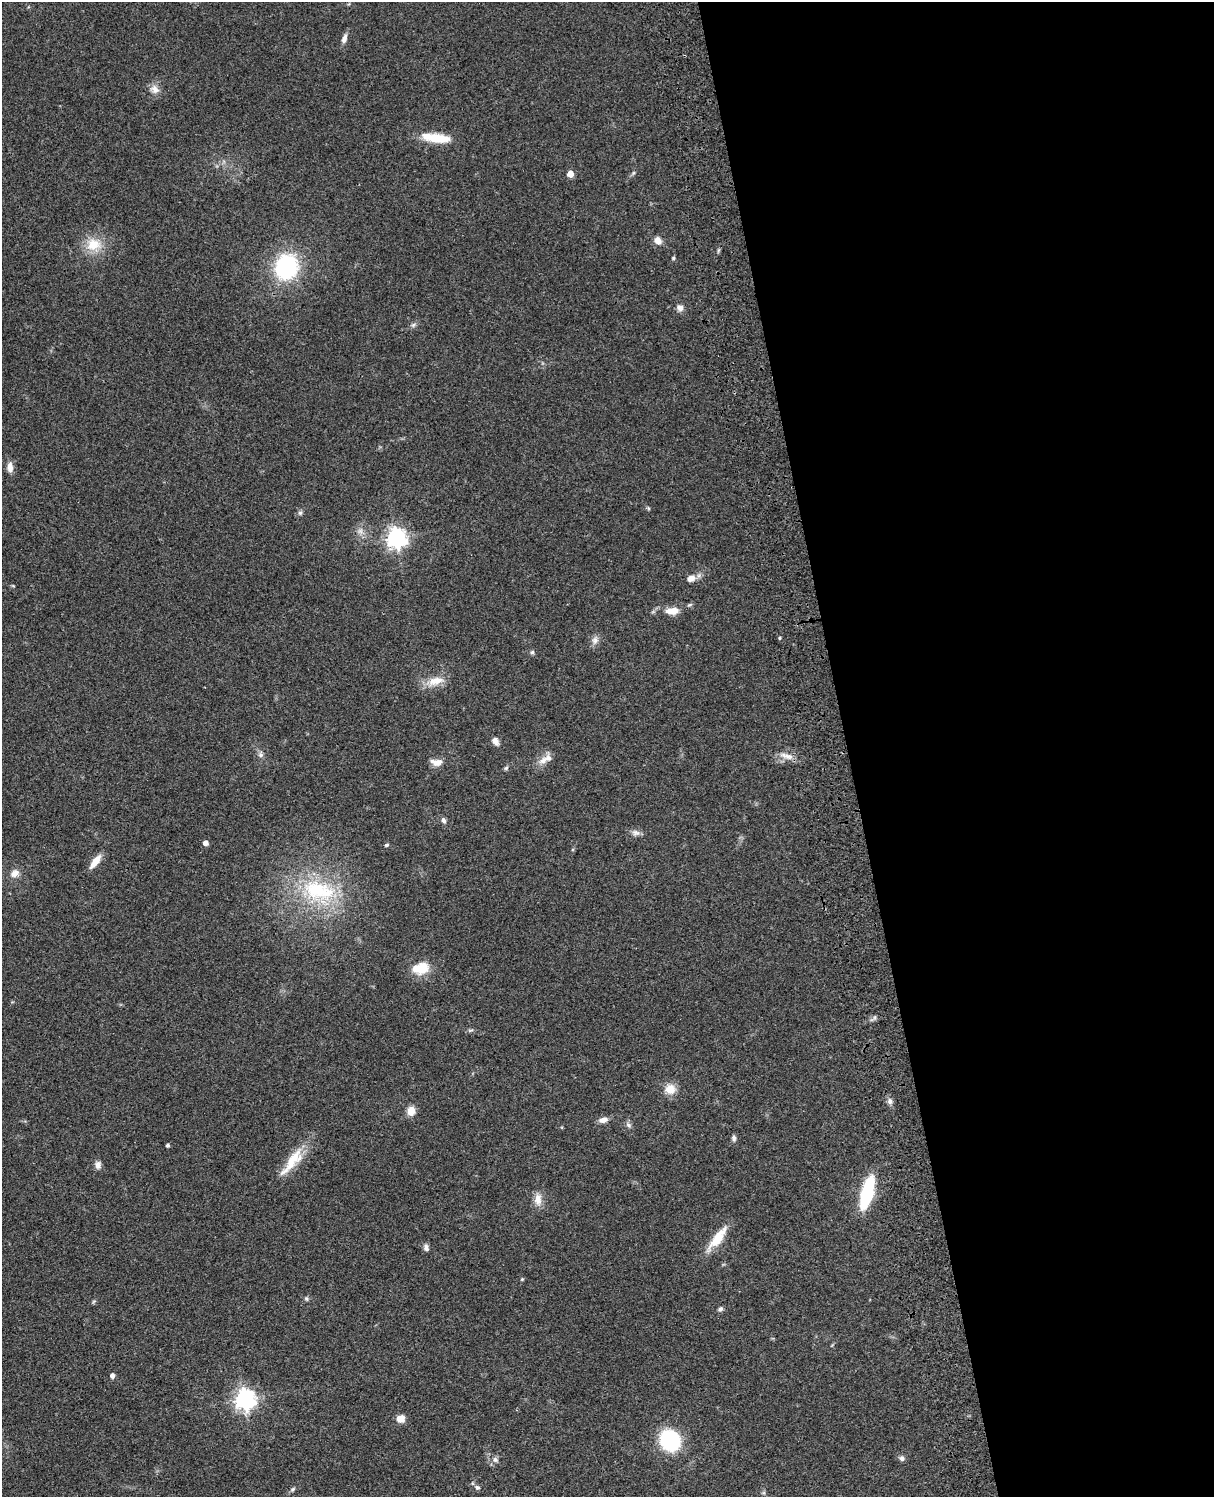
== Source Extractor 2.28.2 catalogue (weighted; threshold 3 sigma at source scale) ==
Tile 8 of 4 x 3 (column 4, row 2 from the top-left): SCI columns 3757-4968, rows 1773-3267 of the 5087 x 4926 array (HDU 1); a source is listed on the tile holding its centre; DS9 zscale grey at full resolution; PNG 1216 x 1499 px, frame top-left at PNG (2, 2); no overlay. Shown black and unused: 30% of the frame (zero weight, under 3 of 4 exposures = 6% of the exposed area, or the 3 px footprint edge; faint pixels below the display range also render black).
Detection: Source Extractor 2.28.2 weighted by HDU 2 'WHT'; one run over the whole footprint, this tile lists its part. Background 0.0873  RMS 0.0061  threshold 0.0274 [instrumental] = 3 sigma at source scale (4.5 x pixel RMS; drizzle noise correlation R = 1.50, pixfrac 1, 0.05/0.05 arcsec/px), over >= 5 px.
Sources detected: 65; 1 too faint to see at this stretch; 1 inside a brighter object's white glare — not listed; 2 inside a brighter listed object's ellipse — not listed separately; the other 61 listed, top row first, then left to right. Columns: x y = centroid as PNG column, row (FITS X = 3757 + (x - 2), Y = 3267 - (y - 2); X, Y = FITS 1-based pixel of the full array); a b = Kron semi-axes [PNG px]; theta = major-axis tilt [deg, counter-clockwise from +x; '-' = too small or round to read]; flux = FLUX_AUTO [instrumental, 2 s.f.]
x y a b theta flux
344 38 12 6 71 3.1
155 89 14 11 -50 4.6
439 138 30 11 -3 15
633 173 6 4 71 0.91
570 174 5 5 - 8
658 240 9 8 - 4.4
93 245 22 19 -9 14
673 258 5 5 - 0.78
286 267 19 17 67 77
680 308 9 8 - 2.9
413 325 8 4 45 1.4
10 467 13 8 -88 4.1
648 508 6 4 -71 0.71
300 513 8 6 73 1.4
396 538 7 7 - 330
691 578 10 8 17 4.4
672 611 17 8 3 7.5
780 638 4 3 - 0.79
595 640 12 9 85 3.2
532 652 5 5 - 1.1
435 681 25 12 14 9.5
495 741 11 7 -64 2.9
261 754 9 7 82 2
786 756 22 7 -17 5.4
543 761 14 9 40 5
436 762 16 8 -6 4.6
506 768 6 5 - 1.1
443 820 8 5 -69 1.8
636 833 12 7 -11 2.7
206 843 4 4 - 3.8
387 845 5 4 - 0.96
95 862 18 7 53 7.6
15 873 13 10 31 4.5
319 891 53 30 -15 59
423 968 19 13 78 10
470 1030 9 4 9 1.1
670 1089 14 13 - 7.7
890 1101 8 7 - 2.4
411 1111 10 9 - 6
603 1120 11 7 13 3.7
628 1125 9 6 -52 1.7
734 1138 9 5 -86 1.8
168 1145 4 3 - 1.4
292 1161 45 13 52 17
98 1165 10 8 -83 2.9
867 1193 22 8 75 64
538 1199 18 10 -89 5.8
717 1238 33 10 53 15
426 1248 9 6 -74 2.2
522 1279 5 4 - 0.64
306 1299 7 5 -88 1.1
94 1301 6 4 44 0.84
720 1309 6 5 - 1.7
112 1376 4 4 - 2.9
245 1399 7 7 - 370
401 1419 9 9 - 4.9
670 1440 19 16 -53 55
902 1458 8 7 - 1.8
495 1460 9 7 -16 2.4
477 1487 7 6 - 1.8
292 1489 7 5 52 1.2